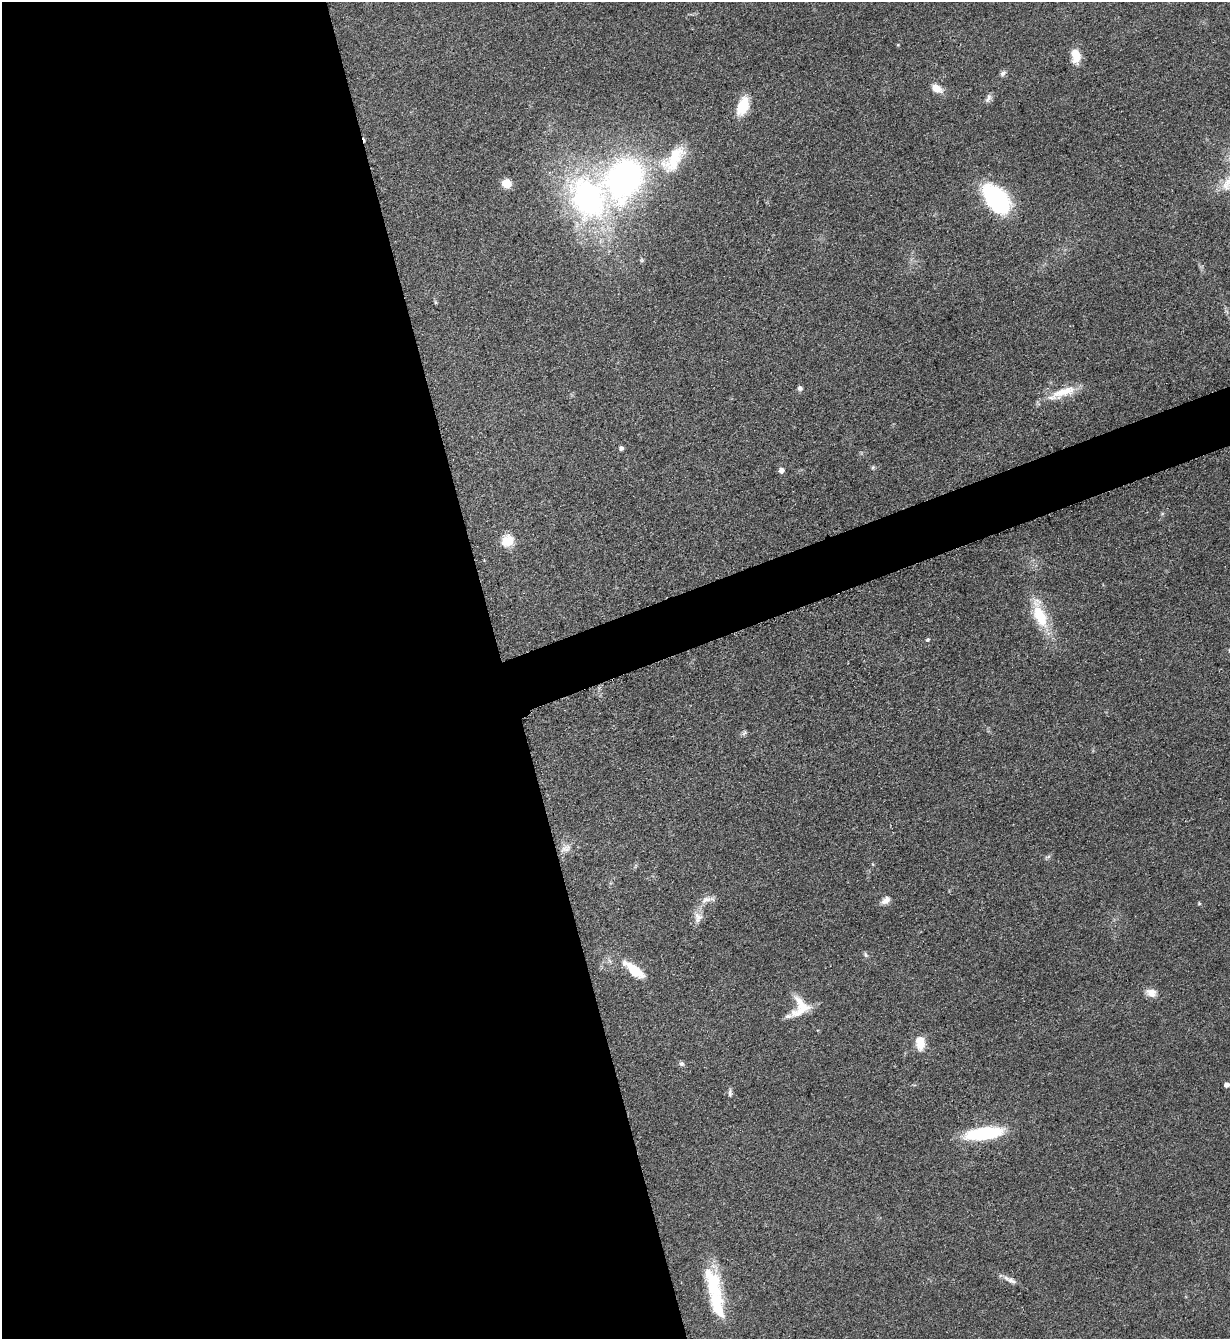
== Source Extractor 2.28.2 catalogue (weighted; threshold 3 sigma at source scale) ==
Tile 9 of 4 x 4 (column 1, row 3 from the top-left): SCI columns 283-1510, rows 1347-2683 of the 5351 x 5363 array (HDU 1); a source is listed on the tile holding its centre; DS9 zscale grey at full resolution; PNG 1232 x 1341 px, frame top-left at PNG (2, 2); no overlay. Shown black and unused: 44% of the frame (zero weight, under 3 of 5 exposures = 1% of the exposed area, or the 3 px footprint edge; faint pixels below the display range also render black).
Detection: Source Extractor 2.28.2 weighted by HDU 2 'WHT'; one run over the whole footprint, this tile lists its part. Background 0.0603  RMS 0.0063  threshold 0.0283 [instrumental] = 3 sigma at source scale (4.5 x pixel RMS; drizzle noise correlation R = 1.50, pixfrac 1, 0.05/0.05 arcsec/px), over >= 5 px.
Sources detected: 41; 1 cosmic-ray / hot-pixel residue — not listed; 2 inside a brighter listed object's ellipse — not listed separately; the other 38 listed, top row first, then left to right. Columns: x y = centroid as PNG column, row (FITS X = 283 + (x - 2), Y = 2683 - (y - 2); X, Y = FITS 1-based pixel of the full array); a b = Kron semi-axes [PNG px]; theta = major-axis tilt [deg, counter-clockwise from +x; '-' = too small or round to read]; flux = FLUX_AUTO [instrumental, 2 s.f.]
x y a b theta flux
1076 56 18 11 -82 9.3
1003 73 9 6 44 1.9
936 88 14 8 -31 6.4
988 98 14 6 64 2.2
743 106 23 12 69 15
673 159 47 22 52 34
624 178 42 33 59 180
506 183 9 8 - 8.1
588 198 56 44 -65 140
996 199 33 19 -50 73
641 260 7 4 -71 0.91
435 302 6 4 -71 0.76
800 388 6 5 - 1.7
1062 393 41 11 21 15
621 448 4 4 - 2.2
873 467 5 5 - 0.94
781 470 5 4 - 3.9
507 541 14 12 38 11
1040 615 35 13 -71 27
927 640 5 5 - 1
744 733 8 5 46 1.3
566 848 14 9 28 4.5
1048 857 9 3 13 1.1
706 899 17 8 20 4.6
886 900 12 8 40 3.9
1199 903 5 4 - 0.71
698 917 15 11 89 5.3
866 955 6 5 - 1.2
634 970 31 11 -39 16
1151 993 14 10 -24 5.2
800 1007 28 23 73 16
920 1043 18 12 -86 8.8
681 1064 7 6 - 1.6
1226 1085 4 4 - 3
730 1093 10 5 -90 1.7
984 1133 33 10 8 56
1011 1280 12 7 -41 2.9
713 1284 44 20 -72 32